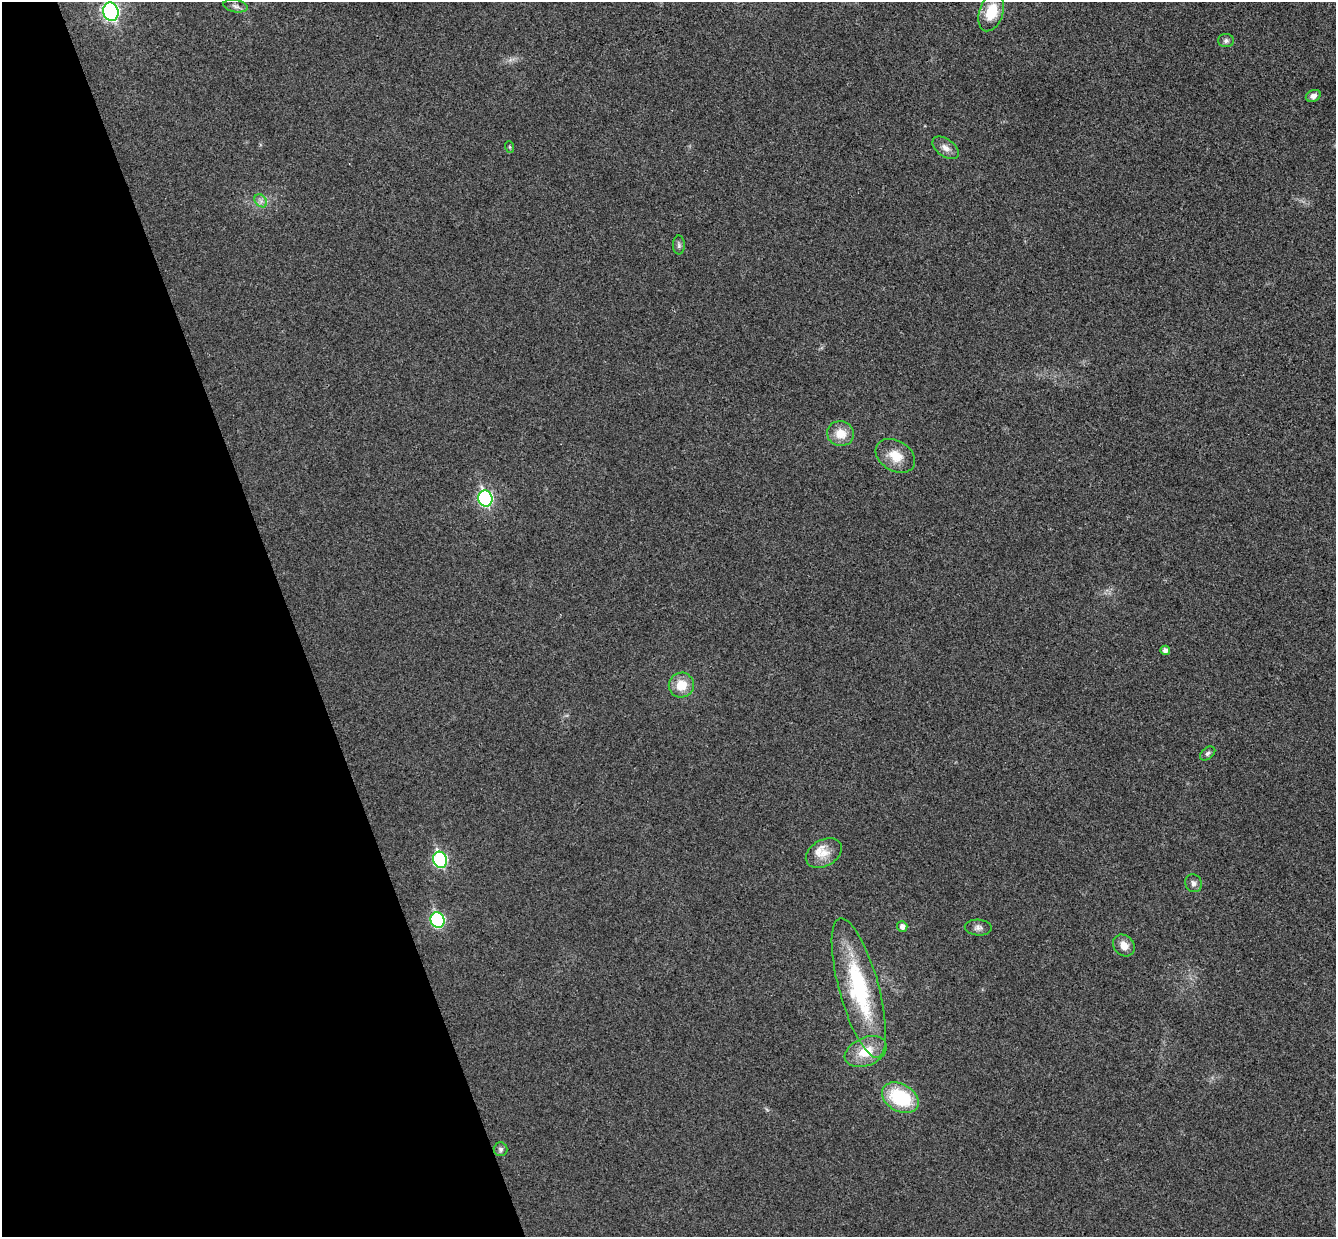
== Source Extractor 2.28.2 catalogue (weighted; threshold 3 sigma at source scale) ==
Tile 5 of 4 x 4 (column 1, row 2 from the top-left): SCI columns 56-1389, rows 2641-3875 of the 5452 x 5404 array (HDU 1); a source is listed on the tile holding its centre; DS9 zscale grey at full resolution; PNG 1338 x 1239 px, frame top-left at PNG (2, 2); each listed source drawn as its Kron ellipse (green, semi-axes under 4 px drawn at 4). Shown black and unused: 22% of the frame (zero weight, under 3 of 4 exposures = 6% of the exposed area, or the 3 px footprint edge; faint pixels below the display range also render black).
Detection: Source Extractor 2.28.2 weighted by HDU 2 'WHT'; one run over the whole footprint, this tile lists its part. Background 0.0357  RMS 0.0062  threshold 0.0277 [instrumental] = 3 sigma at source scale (4.5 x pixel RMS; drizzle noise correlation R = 1.50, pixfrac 1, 0.05/0.05 arcsec/px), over >= 5 px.
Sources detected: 27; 1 inside a brighter listed object's ellipse — not listed separately; the other 26 listed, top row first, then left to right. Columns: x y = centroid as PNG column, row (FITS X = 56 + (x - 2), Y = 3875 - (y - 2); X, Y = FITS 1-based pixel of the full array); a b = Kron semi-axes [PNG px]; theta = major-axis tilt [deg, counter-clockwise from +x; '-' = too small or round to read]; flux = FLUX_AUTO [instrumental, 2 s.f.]
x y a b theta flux
236 6 12 6 -10 2.4
111 12 9 7 -76 170
991 12 20 12 71 17
1226 41 8 6 0 1.8
1313 96 7 5 23 2.7
510 147 6 3 -71 0.69
946 148 15 8 -37 4.2
261 201 7 5 -46 2.1
679 245 9 6 -90 1.6
840 434 13 12 - 10
895 456 21 15 -31 11
485 499 8 7 - 100
1165 650 4 4 - 3
681 685 13 12 - 11
1208 753 8 5 39 1.7
824 853 19 13 29 8.2
440 860 8 7 - 79
1193 883 9 8 - 2.5
438 920 8 7 - 75
902 926 5 5 - 3.1
978 928 13 8 -3 2.8
1124 945 12 10 -45 6
859 988 72 20 -75 72
866 1052 22 14 23 16
900 1098 19 13 -30 39
501 1149 7 7 - 1.7
Isophote crosses this tile's border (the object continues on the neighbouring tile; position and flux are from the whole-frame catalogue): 1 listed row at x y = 111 12